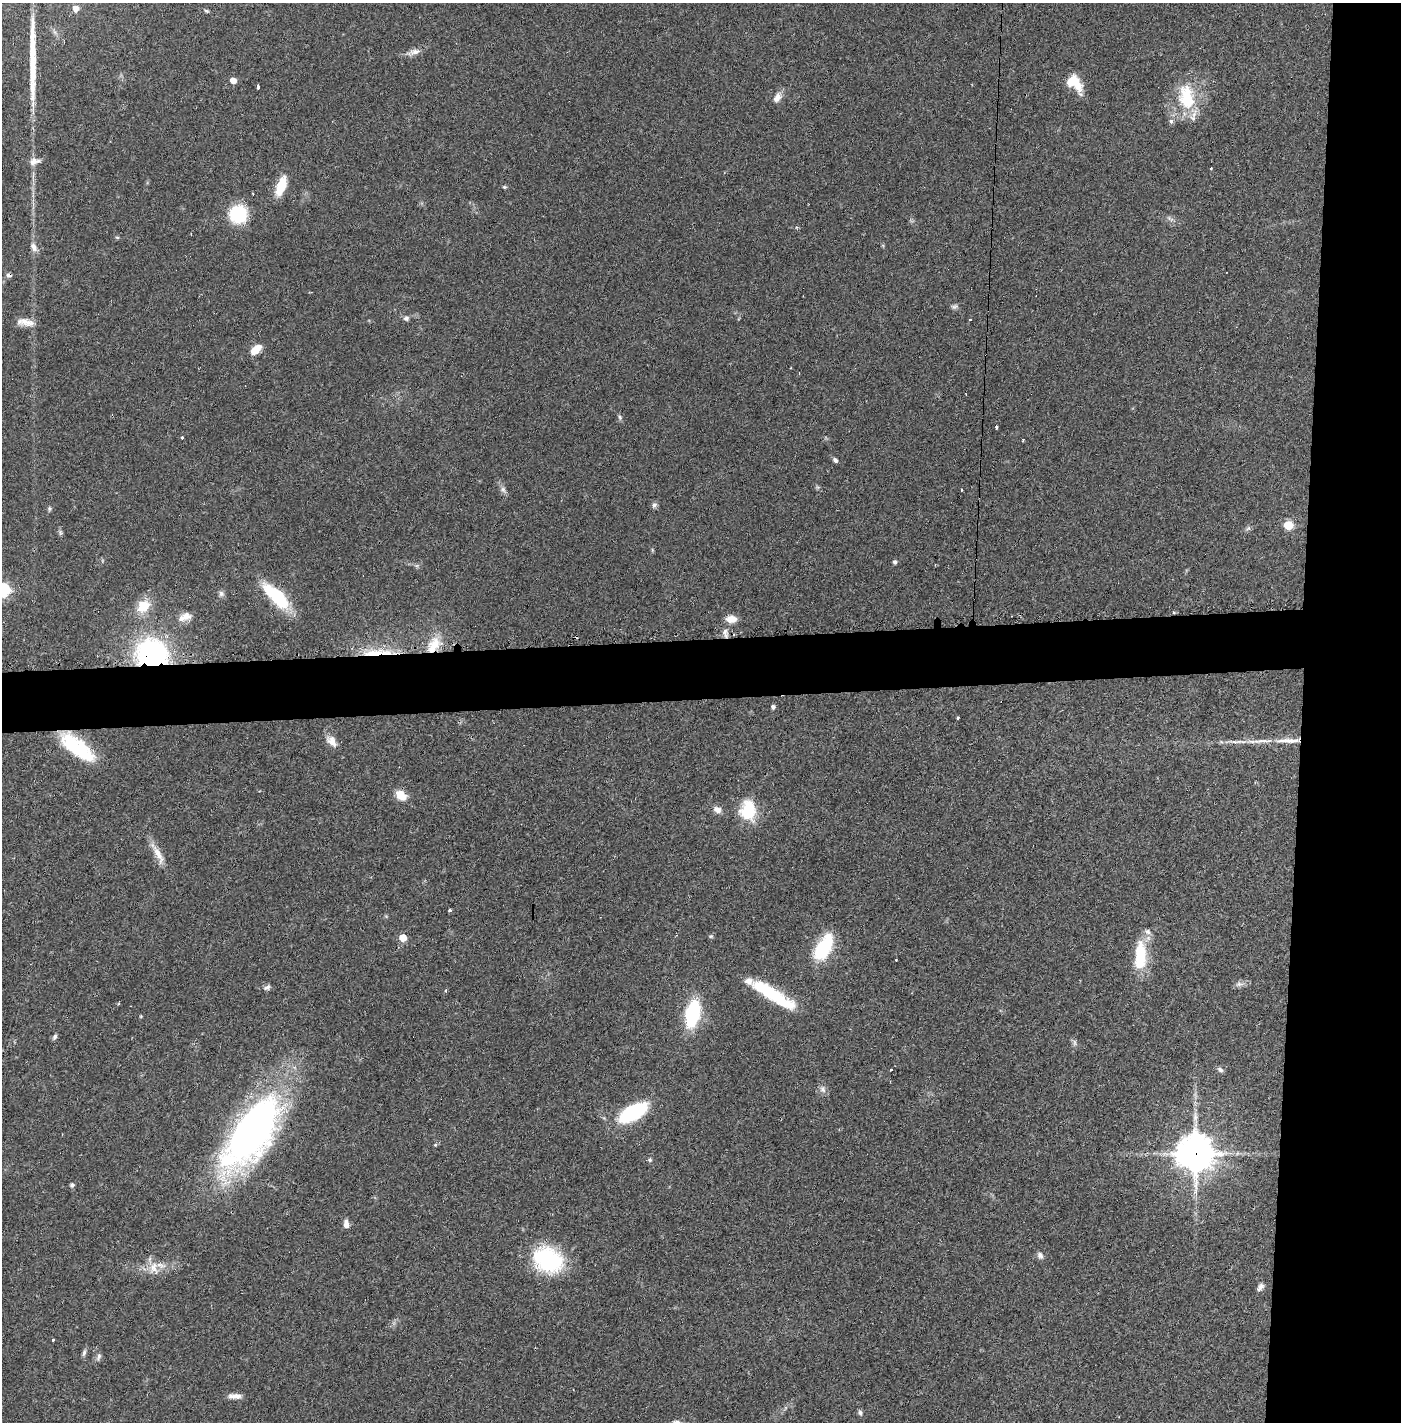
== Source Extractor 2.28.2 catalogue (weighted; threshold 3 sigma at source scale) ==
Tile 6 of 3 x 3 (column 3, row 2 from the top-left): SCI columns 2819-4217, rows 1422-2841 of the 4249 x 4272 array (HDU 1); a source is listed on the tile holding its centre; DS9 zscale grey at full resolution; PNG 1403 x 1424 px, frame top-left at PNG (2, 3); no overlay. Shown black and unused: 11% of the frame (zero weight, under 2 of 3 exposures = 1% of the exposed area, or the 3 px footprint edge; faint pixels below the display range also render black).
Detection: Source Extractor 2.28.2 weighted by HDU 2 'WHT'; one run over the whole footprint, this tile lists its part. Background 0.0701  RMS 0.0061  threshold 0.0275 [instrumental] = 3 sigma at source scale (4.5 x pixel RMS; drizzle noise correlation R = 1.50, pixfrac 1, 0.05/0.05 arcsec/px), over >= 5 px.
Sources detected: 100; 1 inside a brighter object's white glare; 5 cosmic-ray / hot-pixel residue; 1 long thin detection or spike segment (spike, bleed or trail) — not listed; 5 inside a brighter listed object's ellipse — not listed separately; the other 88 listed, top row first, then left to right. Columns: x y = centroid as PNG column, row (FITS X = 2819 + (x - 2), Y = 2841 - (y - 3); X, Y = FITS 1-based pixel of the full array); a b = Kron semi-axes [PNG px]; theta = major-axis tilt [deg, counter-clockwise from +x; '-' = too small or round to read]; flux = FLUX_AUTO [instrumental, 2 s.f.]
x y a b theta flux
75 8 5 5 - 5.6
206 11 6 4 -21 0.84
415 52 16 8 11 3.8
233 80 5 4 - 6.8
1074 82 19 10 -48 18
258 86 4 3 - 3.1
1187 94 32 21 -69 26
777 98 13 8 61 4.4
1171 121 7 6 - 1.5
34 161 16 9 14 3.9
1211 169 3 3 - 1.5
281 186 23 10 69 13
504 187 6 4 -20 0.81
238 214 14 13 - 38
1170 219 11 5 -30 1.9
34 247 13 8 -65 3.5
9 275 7 5 -6 1.5
954 307 10 6 16 1.6
406 318 7 6 - 1.8
970 319 3 3 - 1.5
25 322 22 8 -9 5.7
255 350 12 6 44 9.1
620 417 8 5 -61 1.2
996 427 3 3 - 0.99
182 437 3 3 - 1.1
1023 440 3 2 - 0.54
835 460 6 5 - 1.5
503 489 9 6 -73 2.1
961 490 3 3 - 1.3
654 505 8 6 60 1.7
49 509 6 6 - 1.1
1288 525 5 5 - 28
1248 528 6 6 - 1.2
61 533 7 5 -72 1.1
895 562 4 4 - 1.6
2 590 7 6 - 120
221 593 8 7 - 1.9
276 596 34 13 -45 36
143 606 18 14 41 13
1174 612 4 3 - 1.2
185 617 18 9 19 6
731 619 11 8 0 6.6
725 633 15 5 -84 3.1
434 645 25 12 64 13
374 653 33 8 9 17
152 655 22 20 -18 140
773 707 5 4 - 1.7
958 718 3 3 - 0.95
332 741 17 10 -50 5
1262 741 37 5 3 9.1
77 747 42 16 -39 40
401 795 12 9 -44 9.2
717 810 11 8 -27 3.6
748 810 20 15 87 27
158 854 33 8 -63 8
450 910 3 3 - 2.4
711 936 6 5 - 0.93
403 938 5 5 - 14
824 947 26 12 59 41
1140 956 35 13 87 26
896 960 3 2 - 0.95
1239 984 12 6 6 2.5
267 987 10 6 32 1.8
446 991 3 3 - 2.1
773 994 51 11 -32 40
692 1014 18 9 78 68
141 1016 4 3 - 0.59
54 1037 8 5 58 1.4
1075 1043 10 4 -90 1.4
1220 1069 8 6 -33 1.8
891 1070 3 3 - 0.98
823 1089 11 8 -73 2.7
633 1112 25 12 28 59
252 1132 72 29 56 340
435 1145 5 4 - 0.71
1195 1153 13 12 - 1300
650 1160 6 5 - 1
72 1185 5 4 - 1.7
346 1224 10 6 -79 3.5
1040 1255 9 6 -59 2.3
548 1260 35 27 -29 53
153 1267 18 11 67 7.5
1260 1287 11 6 53 2.3
53 1340 3 3 - 1.7
84 1353 11 5 74 1.6
99 1357 11 5 67 1.7
235 1396 17 6 1 4.2
860 1413 8 5 -79 1.3
Overlapping masked pixels (flux is a lower limit): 7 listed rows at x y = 9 275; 725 633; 434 645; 374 653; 152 655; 77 747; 1195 1153
Isophote crosses this tile's border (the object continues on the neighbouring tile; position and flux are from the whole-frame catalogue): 1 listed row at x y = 2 590